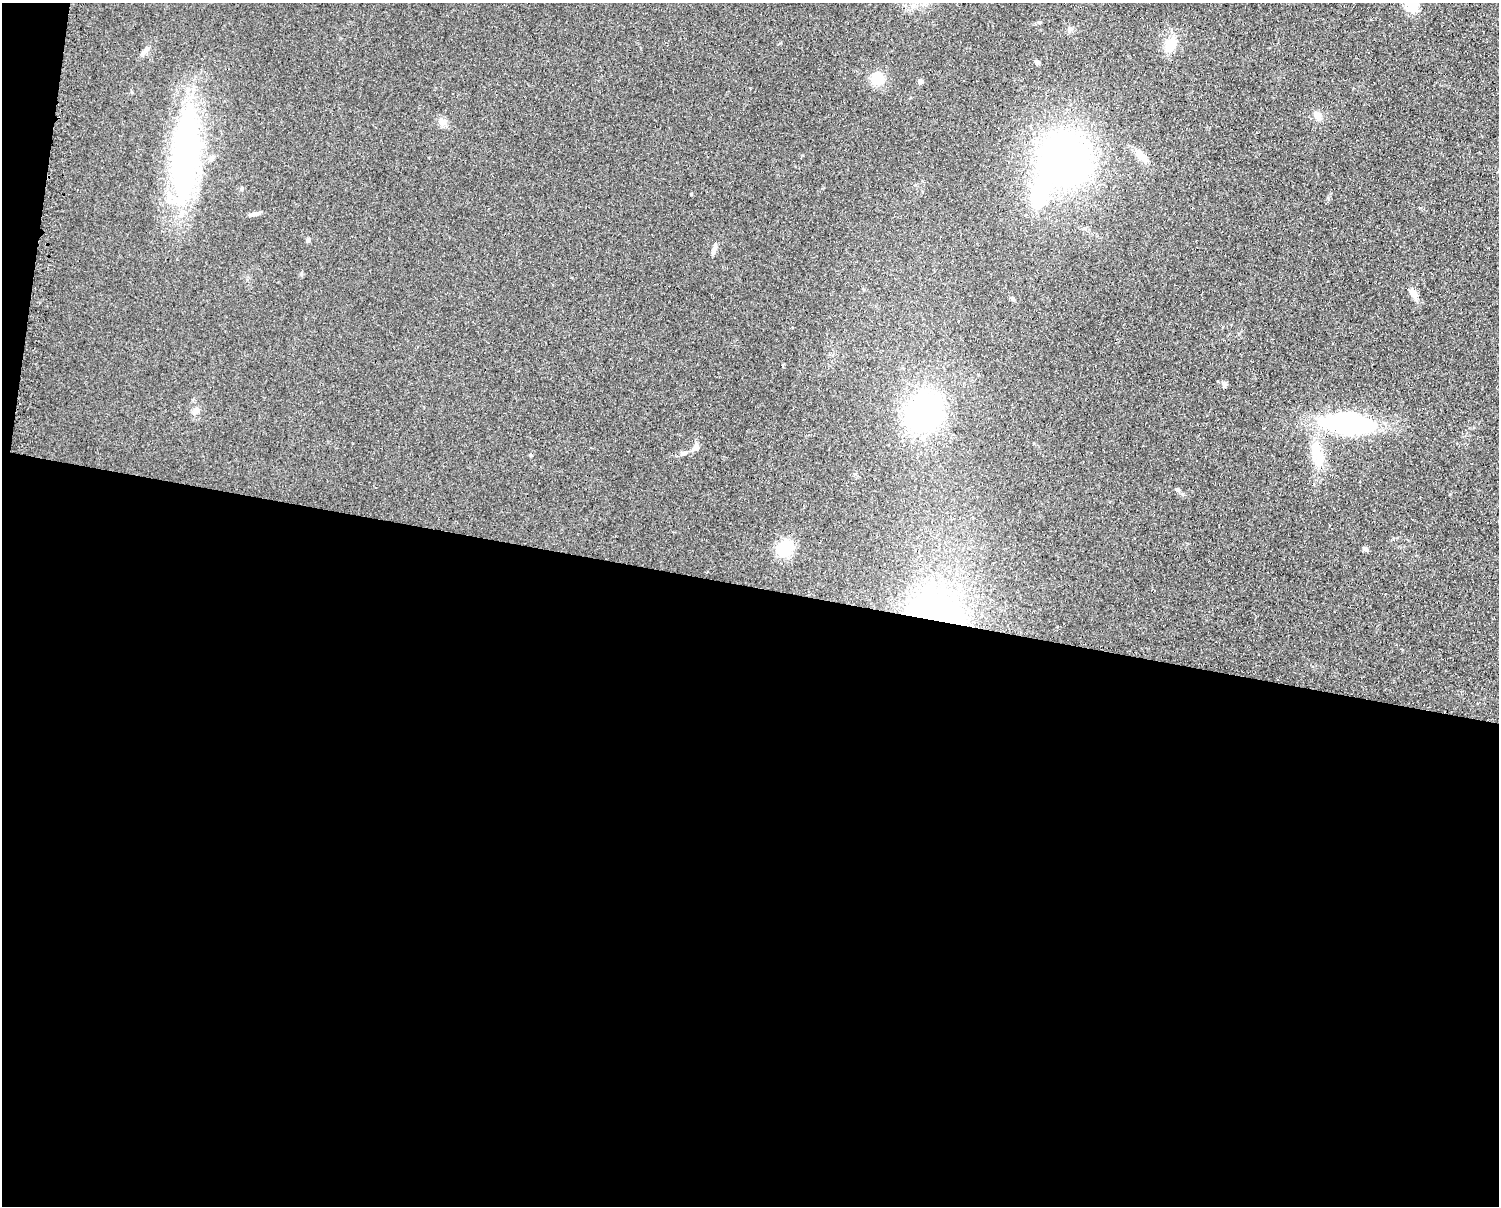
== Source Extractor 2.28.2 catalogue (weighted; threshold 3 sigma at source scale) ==
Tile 10 of 3 x 4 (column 1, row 4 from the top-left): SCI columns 123-1619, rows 1-1204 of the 4863 x 4814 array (HDU 1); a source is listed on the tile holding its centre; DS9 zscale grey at full resolution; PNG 1501 x 1208 px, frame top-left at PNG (2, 3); no overlay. Shown black and unused: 52% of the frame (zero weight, under 2 of 3 exposures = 2% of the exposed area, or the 3 px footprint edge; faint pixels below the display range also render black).
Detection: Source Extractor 2.28.2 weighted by HDU 2 'WHT'; one run over the whole footprint, this tile lists its part. Background 0.098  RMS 0.011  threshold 0.0502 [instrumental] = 3 sigma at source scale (4.5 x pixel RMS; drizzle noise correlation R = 1.50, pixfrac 1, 0.05/0.05 arcsec/px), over >= 5 px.
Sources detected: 33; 1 inside a brighter object's white glare — not listed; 1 inside a brighter listed object's ellipse — not listed separately; the other 31 listed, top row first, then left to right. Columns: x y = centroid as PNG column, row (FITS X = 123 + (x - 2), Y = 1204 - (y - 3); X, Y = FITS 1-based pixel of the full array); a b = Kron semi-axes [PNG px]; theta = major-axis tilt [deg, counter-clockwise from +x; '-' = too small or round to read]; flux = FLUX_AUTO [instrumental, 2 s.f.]
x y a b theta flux
1411 5 15 11 -47 26
1039 22 5 5 - 1.6
1070 30 8 6 69 2.9
1171 44 20 13 58 21
145 51 7 4 72 2.9
1037 62 4 4 - 8.1
877 79 14 13 - 25
920 81 4 4 - 6.8
1318 116 10 10 - 7.8
442 122 11 9 0 6.9
186 154 94 26 84 360
1064 159 44 43 - 510
1144 159 16 8 -41 11
691 194 4 3 - 0.87
254 214 13 5 12 4
308 240 6 5 - 1.8
714 250 15 5 72 4.1
1413 293 13 7 -50 9.9
1013 299 5 5 - 2.5
1224 384 7 6 - 2.9
196 410 12 7 59 5.6
924 411 32 26 51 270
1348 423 42 19 -6 210
696 447 8 7 - 5.7
683 454 11 4 24 3.3
531 455 5 3 - 1.5
1317 456 36 16 -74 35
1177 489 6 5 - 2.2
785 548 17 12 41 39
1366 549 7 5 -38 2.7
936 611 55 35 -13 230
Overlapping masked pixels (flux is a lower limit): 1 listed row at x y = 936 611
Isophote crosses this tile's border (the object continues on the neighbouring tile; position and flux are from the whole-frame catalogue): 1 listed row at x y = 1411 5
Unlisted compact peaks at least as high as the median listed source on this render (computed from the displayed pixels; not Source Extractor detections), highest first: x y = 301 274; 1328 198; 1450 494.